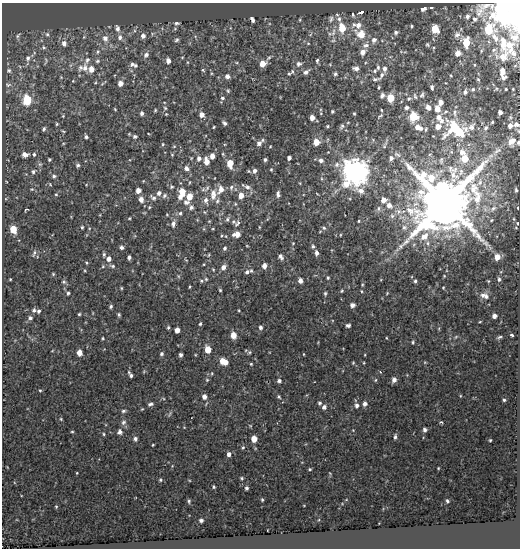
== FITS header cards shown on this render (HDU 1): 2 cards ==
NAXIS1  =                  518
NAXIS2  =                  546

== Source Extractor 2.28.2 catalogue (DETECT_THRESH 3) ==
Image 518 x 546 px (HDU 1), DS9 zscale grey, 1 PNG px = 1 image px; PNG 522 x 550 px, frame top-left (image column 1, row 546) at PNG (2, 3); no overlay
Background 0.0435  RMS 0.019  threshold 0.0576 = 3 sigma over >= 5 px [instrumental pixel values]
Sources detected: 357; all 357 listed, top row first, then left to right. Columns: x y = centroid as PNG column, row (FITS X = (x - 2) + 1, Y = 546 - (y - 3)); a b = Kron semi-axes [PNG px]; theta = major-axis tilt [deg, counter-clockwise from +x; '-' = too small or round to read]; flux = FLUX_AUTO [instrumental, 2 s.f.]
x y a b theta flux
517 5 9 7 -67 13
486 6 24 6 20 7.5
431 7 3 3 - 3.5
501 7 18 14 42 77
423 9 5 4 - 6.7
361 12 4 3 - 30
479 12 17 10 74 8.6
337 14 5 4 - 1.7
353 15 7 4 -76 2
467 16 6 5 - 3.5
331 19 9 7 65 4.4
339 19 8 6 -72 4.5
474 19 5 4 - 2.8
505 19 10 9 - 38
516 19 19 10 -81 32
252 20 6 3 -62 3.8
300 20 5 3 - 1.2
177 23 6 4 7 2.7
358 25 11 8 11 11
411 26 4 3 - 1.7
117 28 8 5 -77 4.6
342 28 10 7 -81 24
435 29 6 5 - 31
488 29 7 6 - 41
333 32 14 7 70 8.2
396 32 6 6 - 3.6
47 34 5 5 - 2.5
311 34 6 4 69 1.7
361 34 12 9 -30 23
457 35 9 8 - 5.8
18 36 7 4 54 2.3
143 36 6 5 - 5.6
120 37 8 6 89 5.2
495 37 12 6 -55 5.2
514 37 9 6 -2 4.8
105 38 8 7 - 6.9
177 40 6 5 - 2.5
333 40 7 5 42 3
374 40 8 7 - 6.5
466 42 7 5 -86 32
64 43 6 6 - 5.9
308 43 5 3 - 1.3
503 43 21 9 -86 16
366 45 10 7 8 6.7
427 45 6 5 - 2
509 45 10 7 -68 9
44 47 6 6 - 2.5
481 51 5 3 - 1.1
98 52 7 6 - 3.2
363 52 7 6 - 8.3
457 53 7 6 - 7.9
514 54 13 6 -48 5.3
146 55 7 6 - 5
503 56 19 10 45 14
182 57 4 3 - 0.97
28 58 8 6 83 4.3
269 58 7 4 41 2
87 60 17 7 58 8.3
317 60 4 3 - 4.2
46 61 10 4 83 2.4
97 61 6 5 - 2.4
168 61 5 4 - 7
187 62 4 3 - 0.98
132 64 7 6 - 3.2
263 64 6 5 - 13
299 64 8 7 - 4.7
135 65 5 5 - 1.9
474 65 3 2 - 1.1
378 67 7 4 -83 2.5
85 68 12 10 22 13
356 68 8 6 -10 5.1
384 68 7 5 -90 5.3
91 69 6 6 - 11
9 70 6 6 - 2.7
203 70 4 3 - 2
292 71 6 5 - 1.9
375 71 6 4 52 2.4
306 72 7 5 38 4.6
502 72 8 5 87 8
289 74 5 4 - 1.3
335 74 5 5 - 2.6
382 75 13 5 62 5.2
227 76 5 5 - 5.9
451 76 4 2 - 0.91
61 77 4 4 - 1.1
503 78 5 3 - 3.4
375 79 7 4 9 3.1
478 79 5 4 - 1.3
73 81 3 3 - 0.97
120 83 5 5 - 8
8 85 9 6 0 3.7
379 87 4 3 - 1.4
432 87 5 3 - 2.5
473 89 5 4 - 1.8
506 89 3 3 - 1.3
513 89 3 2 - 1.1
228 91 5 4 - 1.7
465 92 6 5 - 3.9
382 95 5 4 - 4.2
422 95 6 4 47 2.4
415 96 7 4 -71 1.8
222 98 5 4 - 2
390 98 5 5 - 35
409 99 5 4 - 1.8
27 100 6 5 - 76
441 102 5 4 - 5.8
406 107 5 4 - 3.5
428 107 6 4 -54 6.3
165 108 5 5 - 1.7
115 109 3 2 - 1.2
437 109 5 4 - 13
155 110 4 3 - 1.4
381 110 3 2 - 0.94
332 111 3 3 - 1.9
446 112 6 4 32 2.2
500 112 4 4 - 5.6
142 113 4 4 - 3.6
321 113 4 3 - 1.1
354 113 3 3 - 1.4
455 113 10 5 82 4
166 114 3 3 - 0.98
202 115 5 5 - 7.6
63 116 4 3 - 1.2
380 116 7 3 36 1.6
413 116 6 6 - 51
438 117 8 7 - 6.6
312 118 4 4 - 8.5
442 121 7 6 - 4.5
348 122 4 3 - 0.88
492 122 3 3 - 1.5
224 123 5 4 - 3.1
57 124 4 3 - 1.5
516 124 8 6 6 4.8
327 126 4 3 - 1.4
342 126 7 5 53 2.8
510 126 6 5 - 6.1
214 127 3 2 - 1.2
418 127 9 5 -23 9.9
438 127 6 5 - 9.2
471 127 35 14 22 20
455 128 21 17 34 57
486 128 6 5 - 3.4
44 129 4 3 - 2.4
426 129 6 3 68 1.4
63 131 5 3 - 1.3
459 132 11 8 -38 23
135 136 5 4 - 2.9
86 137 4 3 - 2.8
512 141 13 9 51 12
316 142 5 5 - 16
518 142 6 4 79 2.5
260 143 11 5 43 6.1
163 144 5 4 - 1.4
174 146 5 3 - 1.1
497 151 15 7 38 8.5
328 152 3 2 - 0.71
462 152 7 7 - 8.7
34 154 5 4 - 2.6
25 155 7 5 3 6.7
172 155 4 4 - 1.2
397 155 12 6 -23 4.4
212 156 5 4 - 7.6
199 158 6 5 - 4.7
289 158 4 4 - 4.3
391 158 6 5 - 4.5
465 158 6 5 - 29
49 159 3 3 - 1.8
265 159 4 3 - 2.5
321 160 6 6 - 4.4
206 161 6 4 -81 11
230 163 7 5 -87 20
40 164 6 5 - 2.5
78 165 5 4 - 2.8
186 168 7 6 - 5.1
271 169 4 3 - 1.4
33 171 6 6 - 3.2
249 171 4 3 - 1.4
254 171 6 5 - 4.4
356 172 9 8 - 1800
54 176 6 5 - 2.8
190 182 4 3 - 1.1
50 184 5 3 - 1.2
171 187 5 4 - 1.9
231 187 8 6 73 4
247 187 11 6 -19 5.5
32 189 4 3 - 1.3
203 189 7 6 - 3.4
221 189 11 7 51 11
516 190 4 3 - 2
138 191 4 4 - 7.9
182 192 9 6 -87 17
213 192 9 8 - 8.5
159 193 6 5 - 4.9
56 194 5 4 - 1.5
278 194 7 4 -88 4.3
164 195 7 5 47 3.4
241 195 6 5 - 12
180 197 7 4 -76 4.6
189 197 6 5 - 16
213 197 9 8 - 7.6
153 198 10 5 -36 3.9
141 199 6 5 - 7
206 200 9 6 -82 5.9
383 200 6 6 - 11
217 201 6 5 - 3.1
186 202 9 7 -14 4.6
445 202 19 17 46 7000
389 205 8 7 - 8.8
149 207 4 4 - 1.3
191 207 6 6 - 4
378 208 8 6 77 4.2
518 208 3 2 - 1.8
26 209 4 3 - 1.6
204 212 5 3 - 1.3
180 213 5 5 - 2.6
167 215 4 3 - 0.96
392 216 8 7 - 6
129 218 3 3 - 1.1
227 219 7 5 74 2.8
514 219 5 3 - 1.2
359 221 3 3 - 1.3
238 223 10 7 33 5.2
518 223 3 3 - 1.5
173 224 9 5 78 5.4
82 227 4 3 - 1.9
259 227 4 2 - 0.97
404 227 9 8 - 6.9
324 228 6 4 -28 2.3
516 228 4 2 - 0.85
13 229 6 5 - 26
213 229 4 3 - 1
237 234 7 5 8 12
340 235 4 2 - 0.95
424 236 14 9 36 17
293 243 3 3 - 1
247 246 4 3 - 0.94
313 246 5 4 - 2.2
121 247 4 4 - 3.4
225 248 5 4 - 2.5
34 253 10 4 67 2.8
316 253 6 4 -83 4.4
104 254 5 4 - 2.2
209 255 5 3 - 1.3
129 257 4 3 - 3.4
281 257 7 5 -58 4
497 257 6 5 - 11
109 259 6 5 - 6.4
186 260 5 3 - 1.1
86 263 4 3 - 1.3
204 264 4 2 - 1
103 266 5 5 - 1.7
112 266 8 5 -12 2.9
264 266 5 4 - 7.6
223 267 7 5 56 6.5
213 269 4 4 - 1.3
248 272 5 3 - 15
53 274 3 3 - 1.4
178 276 5 3 - 1.3
444 276 3 3 - 0.94
328 278 4 3 - 1.6
10 279 3 2 - 1.1
206 279 5 4 - 1.6
499 279 5 4 - 2.5
201 281 5 4 - 1.8
300 281 4 4 - 6
415 281 4 3 - 2.2
488 281 4 3 - 1
64 282 6 5 - 2.5
362 285 5 3 - 1.4
189 287 4 3 - 1.3
121 288 3 3 - 1.4
443 288 3 2 - 1
220 290 4 3 - 1.5
342 291 5 4 - 1.6
361 291 5 3 - 1.2
68 293 4 3 - 2
325 293 5 4 - 2
387 293 5 3 - 1.3
484 296 12 7 -22 7.1
352 305 5 4 - 6.2
111 306 4 4 - 2.4
34 310 6 5 - 3
239 310 4 3 - 1.1
38 311 5 4 - 2.1
79 314 3 3 - 1.6
119 315 5 4 - 2
494 316 4 4 - 5.5
30 318 6 5 - 2.9
480 321 3 2 - 0.92
200 324 5 4 - 2
348 325 5 4 - 3.2
168 327 5 4 - 1.8
260 327 5 4 - 3.5
177 330 5 4 - 7.4
233 335 5 5 - 15
512 335 3 3 - 4
456 337 7 3 45 1.2
500 337 6 3 26 1.9
103 338 4 3 - 1.3
386 338 4 3 - 0.99
413 342 5 4 - 1.9
208 349 5 5 - 20
246 350 5 3 - 1.2
52 351 4 2 - 0.84
249 352 6 5 - 1.9
79 353 5 4 - 12
162 354 5 5 - 2.9
304 354 3 2 - 0.95
181 355 4 3 - 3.4
365 355 4 2 - 0.96
223 361 8 5 -25 18
425 362 5 3 - 1.2
353 363 4 4 - 1.3
251 364 4 3 - 1.5
130 375 8 4 -60 3.5
207 380 6 5 - 1.9
375 380 5 4 - 1.6
394 380 6 5 - 6.2
279 381 6 5 - 3.3
40 390 4 4 - 1.4
204 397 6 5 - 6.8
279 397 5 5 - 1.8
504 400 4 3 - 1.9
319 403 5 5 - 2.2
150 404 7 4 20 3.3
365 404 6 5 - 5
357 405 6 5 - 4.3
324 407 5 5 - 4.4
123 411 6 4 4 2.6
170 414 9 4 51 2.4
61 419 4 3 - 1.3
123 422 9 7 69 4.5
441 422 4 3 - 1.6
353 430 3 3 - 0.8
425 430 4 4 - 3.7
72 432 4 3 - 1.3
120 432 6 6 - 5.1
104 434 4 3 - 1.5
395 437 6 4 79 3.1
135 439 6 5 - 3.7
254 439 5 4 - 14
490 440 3 3 - 1.3
153 445 3 2 - 1.1
243 447 5 4 - 1.9
229 454 5 4 - 4.6
438 468 3 2 - 0.97
310 469 3 2 - 1.5
77 473 3 2 - 0.9
242 478 3 3 - 1.6
160 480 4 4 - 1.7
214 487 3 3 - 1.8
246 488 4 3 - 2.8
262 500 3 2 - 1.4
189 501 5 3 - 1.8
447 501 4 3 - 2
56 506 4 4 - 1.4
201 520 4 4 - 3.5
At the frame edge (FLAGS 8, measured only in part): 6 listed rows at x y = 517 5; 501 7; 516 19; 518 142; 518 208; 518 223